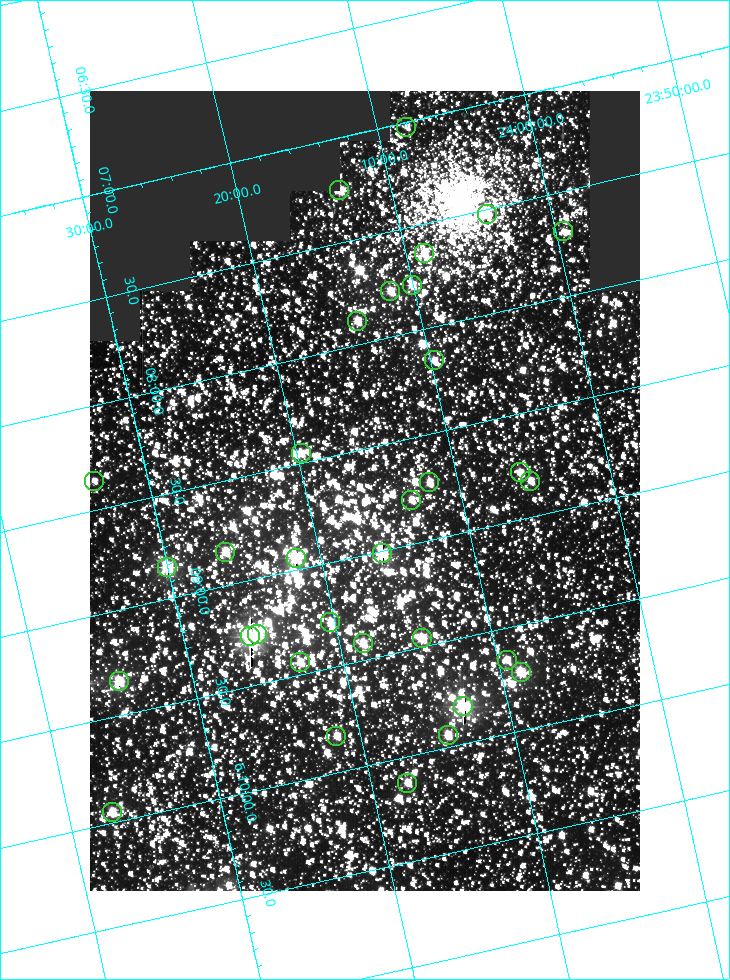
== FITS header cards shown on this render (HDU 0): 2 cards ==
NAXIS1  =                  550
NAXIS2  =                  800

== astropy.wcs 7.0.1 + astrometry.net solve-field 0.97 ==
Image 550 x 800 px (HDU 0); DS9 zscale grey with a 90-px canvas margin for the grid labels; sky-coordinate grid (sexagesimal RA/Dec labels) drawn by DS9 from the SOLVED WCS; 33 Tycho-2 reference stars matched to detected sources circled (green)
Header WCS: RA---TAN/DEC--TAN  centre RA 06:08:42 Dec +24:16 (92.17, +24.27 deg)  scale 3.98 arcsec/px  FOV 36.4' x 53.0'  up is -103 deg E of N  parity normal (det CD < 0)
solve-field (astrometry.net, Tycho-2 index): VERIFIED the header's WCS against the Tycho-2 star catalogue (verified at 3 index scales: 18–32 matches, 0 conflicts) and refined it, rather than solving blind
Solved WCS: RA---TAN-SIP/DEC--TAN-SIP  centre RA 06:08:42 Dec +24:16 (92.17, +24.27 deg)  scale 3.98 arcsec/px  FOV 36.4' x 53.0'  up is -103 deg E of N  parity normal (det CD < 0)
The solver's refit moves the header's centre by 0.17 arcsec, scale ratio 1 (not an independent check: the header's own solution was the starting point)
Tycho-2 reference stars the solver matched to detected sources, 33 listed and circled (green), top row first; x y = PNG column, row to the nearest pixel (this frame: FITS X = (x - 90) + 1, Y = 800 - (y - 91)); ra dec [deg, ICRS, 3 dp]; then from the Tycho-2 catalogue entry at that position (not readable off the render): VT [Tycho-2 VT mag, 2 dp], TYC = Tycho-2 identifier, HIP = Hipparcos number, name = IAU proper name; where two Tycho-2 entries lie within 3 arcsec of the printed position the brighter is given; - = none
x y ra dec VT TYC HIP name
406 127 91.756 +24.135 11.55 1864-383-1 - -
339 190 91.813 +24.222 9.50 1864-951-1 - -
487 214 91.882 +24.069 10.67 1864-1197-1 - -
563 231 91.922 +23.991 11.04 1864-773-1 - -
424 253 91.910 +24.147 9.81 1864-677-1 - -
412 285 91.945 +24.168 9.83 1864-545-1 - -
390 291 91.946 +24.193 9.49 1864-879-1 - -
357 321 91.972 +24.235 9.87 1864-607-1 - -
434 360 92.040 +24.163 9.97 1864-387-1 - -
301 453 92.113 +24.329 10.09 1877-692-1 - -
520 472 92.195 +24.097 9.91 1877-1306-1 - -
94 481 92.090 +24.558 11.22 1868-1493-1 - -
530 481 92.208 +24.088 10.02 1877-898-1 - -
429 482 92.182 +24.197 9.90 1877-42-1 - -
411 500 92.198 +24.221 10.14 1877-234-1 - -
225 552 92.210 +24.434 9.33 1881-345-1 - -
382 553 92.254 +24.266 8.73 1877-224-1 - -
296 558 92.236 +24.360 8.19 1877-300-1 29148 -
167 567 92.212 +24.501 8.67 1881-93-1 - -
330 622 92.321 +24.338 9.42 1877-884-1 - -
257 634 92.315 +24.419 9.14 1881-15-1 - -
250 636 92.316 +24.428 7.55 1881-1595-1 - -
422 638 92.364 +24.244 8.80 1877-1589-1 - -
363 643 92.355 +24.308 9.21 1877-702-1 - -
507 660 92.412 +24.157 10.23 1877-766-1 - -
300 662 92.360 +24.380 9.69 1881-496-1 - -
521 672 92.431 +24.145 8.75 1877-16-1 - -
119 681 92.334 +24.580 8.60 1881-81-1 - -
463 706 92.456 +24.215 7.57 1877-1484-1 - -
448 735 92.485 +24.239 9.49 1877-1276-1 - -
336 736 92.457 +24.359 9.75 1877-1432-1 - -
407 783 92.531 +24.294 10.40 1877-334-1 - -
112 812 92.487 +24.619 9.38 1881-1542-1 - -